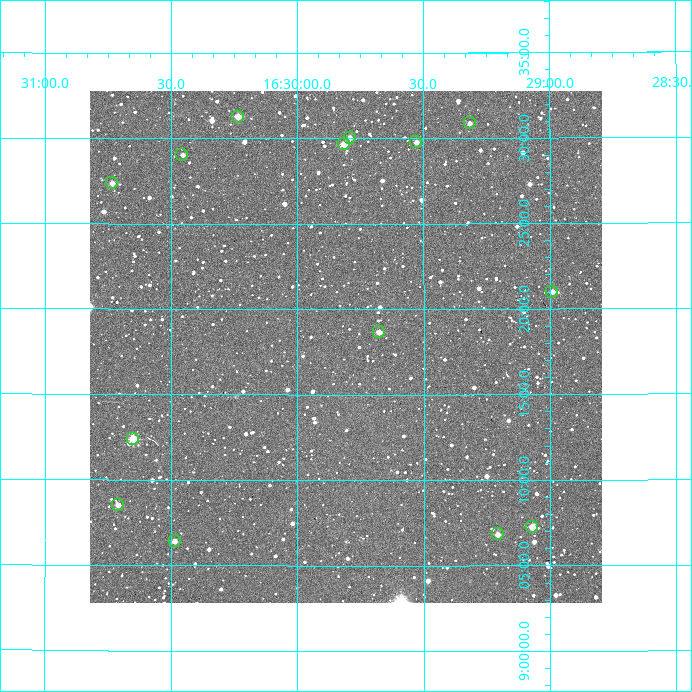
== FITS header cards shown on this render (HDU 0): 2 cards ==
NAXIS1  =                  512
NAXIS2  =                  512

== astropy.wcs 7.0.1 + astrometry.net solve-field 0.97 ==
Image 512 x 512 px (HDU 0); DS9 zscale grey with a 90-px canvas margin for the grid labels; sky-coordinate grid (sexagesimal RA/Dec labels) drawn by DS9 from the SOLVED WCS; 14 Tycho-2 reference stars matched to detected sources circled (green)
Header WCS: RA---TAN/DEC--TAN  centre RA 16:29:48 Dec +09:18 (247.45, +9.30 deg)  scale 3.52 arcsec/px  FOV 30.0' x 30.0'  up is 0 deg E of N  parity normal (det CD < 0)
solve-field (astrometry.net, Tycho-2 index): VERIFIED the header's WCS against the Tycho-2 star catalogue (verified at 2 index scales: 10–14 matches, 0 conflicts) and refined it, rather than solving blind
Solved WCS: RA---TAN-SIP/DEC--TAN-SIP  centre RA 16:29:49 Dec +09:18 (247.45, +9.30 deg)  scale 3.52 arcsec/px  FOV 30.0' x 30.0'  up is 0 deg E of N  parity normal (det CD < 0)
The solver's refit moves the header's centre by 1 arcsec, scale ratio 1.001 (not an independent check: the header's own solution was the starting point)
Tycho-2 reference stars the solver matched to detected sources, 14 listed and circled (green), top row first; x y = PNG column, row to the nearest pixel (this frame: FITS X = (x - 90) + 1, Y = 512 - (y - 91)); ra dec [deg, ICRS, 3 dp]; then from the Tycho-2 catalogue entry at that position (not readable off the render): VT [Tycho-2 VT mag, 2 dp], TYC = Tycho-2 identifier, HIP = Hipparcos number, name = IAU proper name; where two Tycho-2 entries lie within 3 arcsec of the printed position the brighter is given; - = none
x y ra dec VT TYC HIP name
238 117 247.559 +9.521 11.19 964-1215-1 - -
470 123 247.329 +9.515 12.23 964-1407-1 - -
350 138 247.448 +9.501 11.81 964-1376-1 - -
416 142 247.382 +9.496 12.09 964-998-1 - -
344 144 247.453 +9.494 10.86 964-1423-1 - -
182 155 247.614 +9.484 12.53 964-1482-1 - -
112 183 247.683 +9.456 11.89 964-1411-1 - -
552 292 247.247 +9.350 11.64 960-104-1 - -
379 332 247.419 +9.311 11.75 960-506-1 - -
133 439 247.663 +9.206 9.95 960-96-1 - -
118 505 247.677 +9.142 11.90 960-219-1 - -
532 527 247.268 +9.121 10.94 960-474-1 - -
498 534 247.302 +9.114 11.73 960-577-1 - -
175 541 247.621 +9.107 12.41 960-724-1 - -